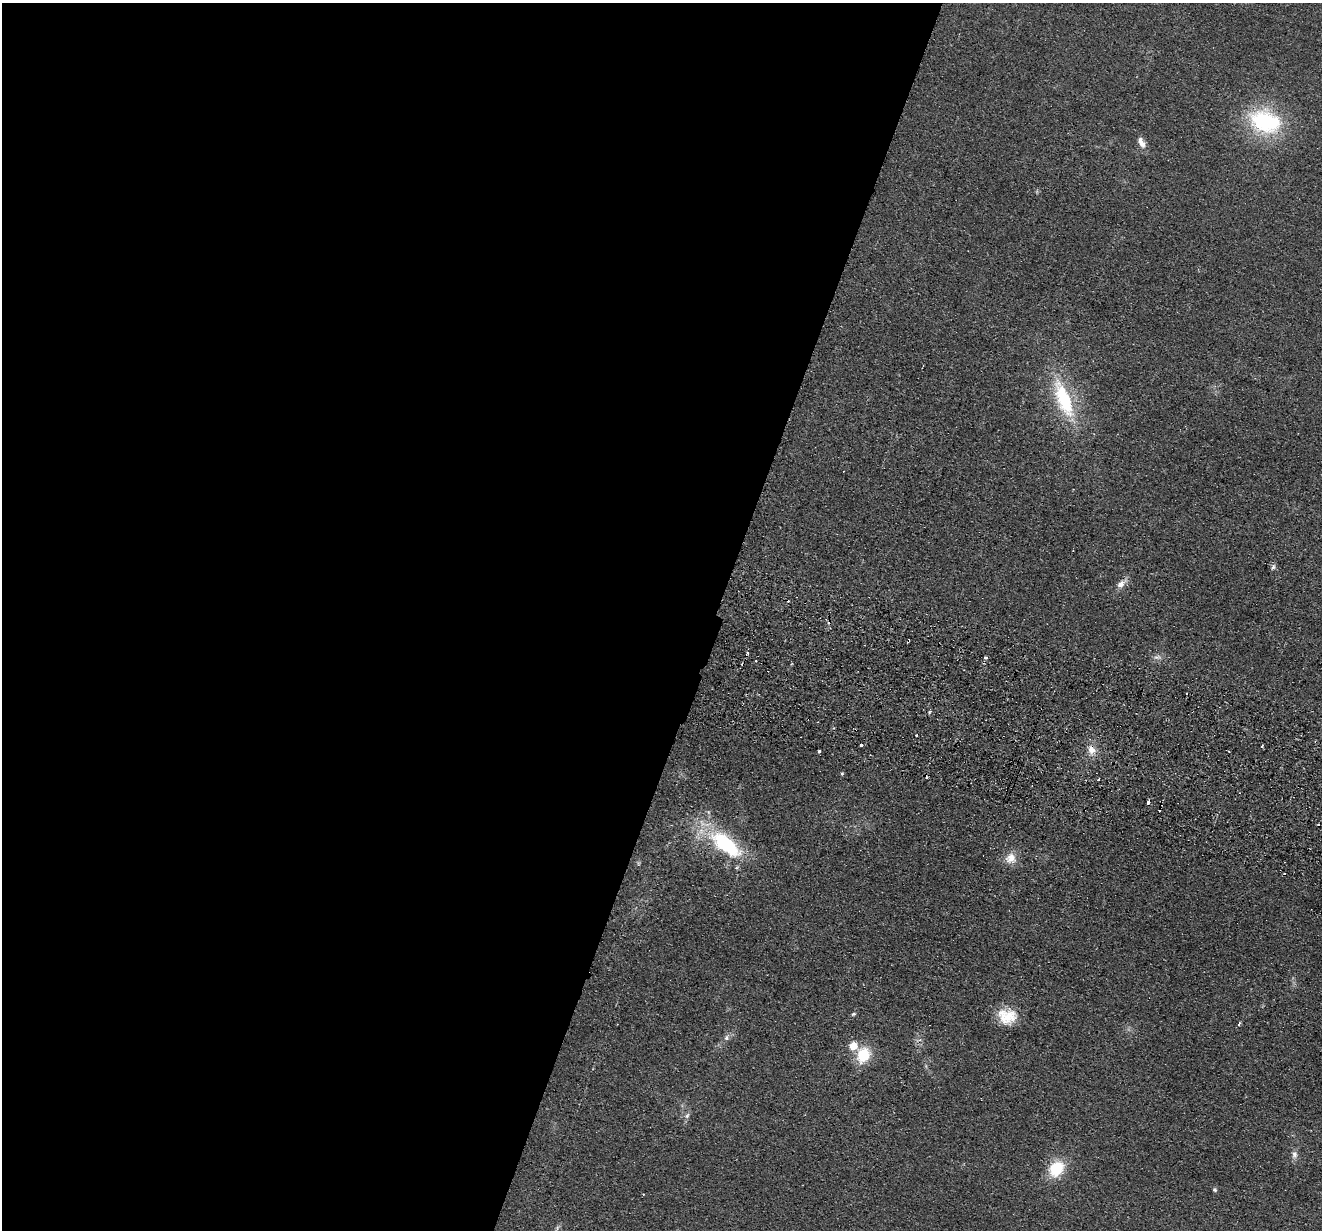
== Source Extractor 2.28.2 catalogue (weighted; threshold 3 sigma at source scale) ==
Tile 5 of 4 x 4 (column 1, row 2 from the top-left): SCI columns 21-1340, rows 2642-3869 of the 5321 x 5409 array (HDU 1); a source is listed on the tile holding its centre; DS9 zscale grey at full resolution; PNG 1324 x 1232 px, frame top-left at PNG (2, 3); no overlay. Shown black and unused: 54% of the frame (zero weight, under 2 of 3 exposures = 3% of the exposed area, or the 3 px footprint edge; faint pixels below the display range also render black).
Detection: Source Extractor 2.28.2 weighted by HDU 2 'WHT'; one run over the whole footprint, this tile lists its part. Background 0.0578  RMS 0.0092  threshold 0.0416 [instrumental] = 3 sigma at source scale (4.5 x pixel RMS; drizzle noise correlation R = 1.50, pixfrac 1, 0.05/0.05 arcsec/px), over >= 5 px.
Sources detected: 40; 1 too faint to see at this stretch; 7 cosmic-ray / hot-pixel residue — not listed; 3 inside a brighter listed object's ellipse — not listed separately; the other 29 listed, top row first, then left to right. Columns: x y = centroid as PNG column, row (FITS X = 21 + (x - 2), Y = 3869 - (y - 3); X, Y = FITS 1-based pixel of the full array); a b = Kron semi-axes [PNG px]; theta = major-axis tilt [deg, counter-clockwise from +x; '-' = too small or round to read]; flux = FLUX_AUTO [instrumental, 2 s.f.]
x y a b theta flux
1264 122 32 24 -31 96
1141 142 15 8 -61 7
1065 399 48 18 -68 70
1273 567 8 5 69 2.3
1121 584 12 7 40 7.9
1157 657 13 6 0 4.1
986 658 4 3 - 1.8
756 661 2 2 - 1
916 735 3 3 - 2.6
861 745 3 3 - 4.9
1262 746 4 3 - 4.6
1091 750 13 10 -71 8.7
819 752 3 3 - 3.4
842 774 4 4 - 0.99
1098 779 3 2 - 1.1
1148 802 4 3 - 3
1318 824 3 2 - 0.8
725 844 42 18 -38 90
1011 858 15 14 - 11
638 864 8 4 90 1.5
853 1014 6 4 26 1.3
1007 1016 22 18 -10 24
1239 1024 3 2 - 2.1
726 1038 8 7 - 3
863 1055 19 15 70 28
687 1116 9 6 50 2.9
1294 1154 11 8 -82 4.5
1056 1169 21 16 55 30
1215 1190 5 5 - 1.7
Overlapping masked pixels (flux is a lower limit): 1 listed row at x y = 1091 750